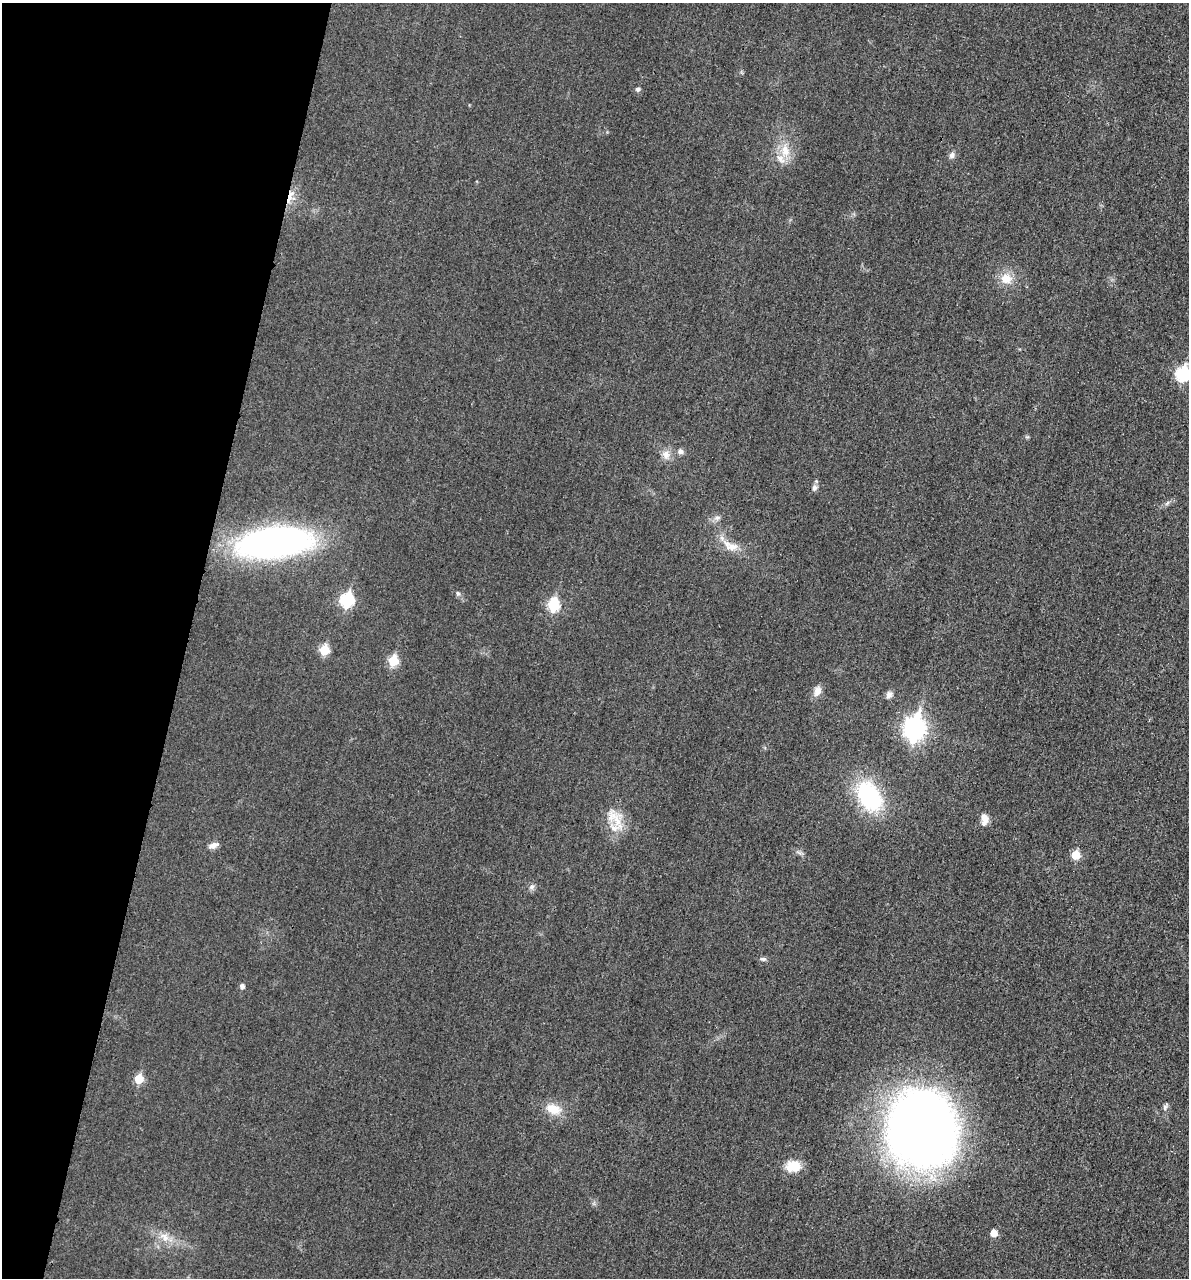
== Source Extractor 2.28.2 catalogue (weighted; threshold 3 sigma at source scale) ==
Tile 9 of 4 x 4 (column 1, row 3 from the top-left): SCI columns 143-1329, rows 1294-2569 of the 5154 x 5142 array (HDU 1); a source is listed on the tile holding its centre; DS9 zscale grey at full resolution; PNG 1191 x 1280 px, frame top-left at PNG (2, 3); no overlay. Shown black and unused: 16% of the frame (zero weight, under 3 of 4 exposures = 2% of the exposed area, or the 3 px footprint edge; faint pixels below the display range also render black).
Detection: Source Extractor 2.28.2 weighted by HDU 2 'WHT'; one run over the whole footprint, this tile lists its part. Background 0.0179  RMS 0.0055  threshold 0.0248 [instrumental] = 3 sigma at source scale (4.5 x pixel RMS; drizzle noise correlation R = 1.50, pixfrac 1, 0.05/0.05 arcsec/px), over >= 5 px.
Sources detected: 40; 4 inside a brighter listed object's ellipse — not listed separately; the other 36 listed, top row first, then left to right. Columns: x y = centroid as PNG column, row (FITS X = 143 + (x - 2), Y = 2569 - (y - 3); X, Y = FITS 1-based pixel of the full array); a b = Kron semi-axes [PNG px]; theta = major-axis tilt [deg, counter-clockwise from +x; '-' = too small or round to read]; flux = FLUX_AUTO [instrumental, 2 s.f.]
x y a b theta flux
638 89 6 5 - 1.2
785 151 16 11 -77 8
952 155 9 7 64 1.8
290 197 19 5 70 5.3
1006 279 14 13 - 7.2
1182 374 7 7 - 63
680 451 7 7 - 1.9
666 454 12 9 -84 3.8
814 488 8 6 65 1.8
1167 503 9 3 45 1.1
717 518 7 4 19 1.3
274 543 67 26 7 210
731 546 23 11 -16 7.4
458 593 6 5 - 0.95
347 600 7 6 - 62
553 605 7 6 - 39
324 650 6 6 - 20
393 661 6 5 - 23
817 691 13 9 65 3.8
889 695 8 7 - 2.3
914 729 11 8 85 270
869 796 31 20 -60 56
984 817 13 8 -57 3.9
617 821 22 9 -66 8.4
213 845 14 6 19 2.5
1075 855 6 5 - 14
531 887 6 6 - 1.4
763 959 8 5 8 1.2
242 986 5 5 - 2
139 1079 6 5 - 15
1165 1107 8 6 -89 1.3
553 1109 19 13 -14 8.7
922 1129 63 57 -83 480
793 1166 18 12 4 9.8
994 1233 5 5 - 6.9
164 1237 15 8 -48 5
Overlapping masked pixels (flux is a lower limit): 1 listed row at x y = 290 197
Isophote crosses this tile's border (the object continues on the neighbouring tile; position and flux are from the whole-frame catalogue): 1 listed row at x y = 1182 374